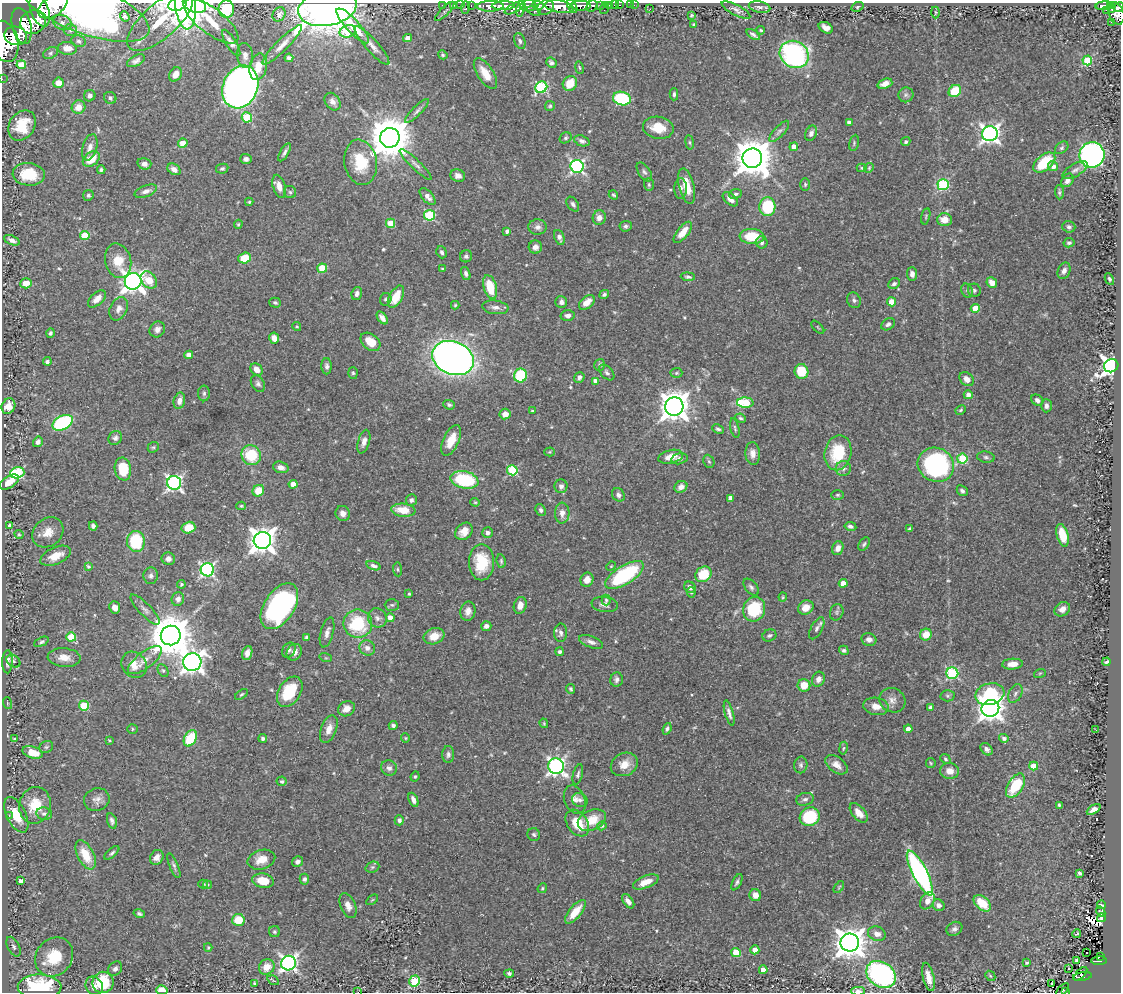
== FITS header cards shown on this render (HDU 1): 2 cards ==
NAXIS1  =                 1119
NAXIS2  =                  990

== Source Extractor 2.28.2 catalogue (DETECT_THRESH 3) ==
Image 1119 x 990 px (HDU 1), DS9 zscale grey, 1 PNG px = 1 image px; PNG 1123 x 994 px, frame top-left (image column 1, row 990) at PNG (2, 3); each listed source drawn as its Kron ellipse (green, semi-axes under 4 px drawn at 4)
Background 0.646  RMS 0.019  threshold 0.0568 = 3 sigma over >= 5 px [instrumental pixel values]
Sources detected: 539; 2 with non-positive FLUX_AUTO (blend fragments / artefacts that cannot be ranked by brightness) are neither listed nor drawn; of the other 537, the 500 brightest by FLUX_AUTO listed and drawn (37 fainter detections omitted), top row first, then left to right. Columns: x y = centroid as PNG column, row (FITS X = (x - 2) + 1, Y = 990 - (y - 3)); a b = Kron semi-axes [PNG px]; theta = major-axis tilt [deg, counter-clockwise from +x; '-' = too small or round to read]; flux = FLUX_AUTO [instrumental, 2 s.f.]
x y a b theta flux
177 4 9 6 17 110
186 5 24 10 -85 200
194 5 12 7 -20 72
442 5 2 2 - 13
454 5 2 2 - 12
460 5 2 2 - 16
471 5 3 2 - 30
538 5 6 3 -7 340
610 5 3 3 - 52
614 5 2 2 - 8.6
620 5 3 2 - 22
631 5 3 2 - 7.8
634 5 2 2 - 9
53 6 16 10 34 4700
490 6 13 5 2 1800
503 6 12 4 2 1300
528 6 8 5 5 730
572 6 8 4 -62 690
580 6 10 5 0 1100
592 6 6 5 - 290
600 6 3 3 - 130
1104 6 8 4 7 270
1110 6 4 3 - 160
546 7 9 7 27 1100
559 7 14 6 -9 2600
760 7 11 5 -10 4.2
857 7 6 4 22 2.1
1119 7 5 3 - 310
327 8 29 18 12 1500
465 8 6 4 81 130
515 8 11 4 29 520
605 8 6 2 72 18
85 9 68 24 -21 520
226 9 8 8 - 58
521 9 8 3 78 480
650 9 2 2 - 5.9
40 10 17 9 -70 4700
736 10 16 5 -27 4.7
1106 10 2 2 - 8.7
1112 10 4 2 - 88
445 11 13 4 45 3
534 11 7 4 -22 230
935 12 6 3 -90 1.4
1116 13 11 7 -71 930
279 14 7 6 - 5.2
692 15 3 3 - 1.6
125 16 5 4 - 2.7
160 21 41 17 41 49
211 21 33 13 -37 14
33 22 13 11 31 3500
1111 22 2 2 - 11
62 23 9 7 -22 4.9
694 24 4 3 - 2
22 26 18 9 -77 3900
353 26 23 6 -47 35
826 28 8 5 -29 7.2
70 30 7 6 - 3.6
761 30 4 3 - 1.6
348 31 8 6 16 33
753 35 7 3 -35 3.3
16 36 11 9 -11 2200
408 38 4 4 - 5.4
4 41 21 13 -76 4000
79 41 7 5 -21 3.2
520 41 8 5 -68 3.7
231 43 15 5 -59 6.8
282 45 27 6 45 13
372 46 25 6 -49 10
67 48 9 6 -5 13
50 53 8 5 28 3.3
794 54 15 13 -34 230
245 55 12 8 -85 6.8
443 55 5 4 - 1.9
289 58 4 4 - 4.4
1087 60 5 4 - 67
136 61 10 5 27 4.4
551 63 5 4 - 3.4
21 65 5 4 - 27
258 67 13 8 77 18
579 68 6 3 -80 1.6
175 74 7 5 58 8.1
485 74 17 8 -57 19
2 79 2 2 - 5.8
58 83 5 5 - 14
570 83 8 6 52 24
885 84 8 5 19 7.6
240 87 22 17 65 810
541 87 6 5 - 120
955 91 7 5 42 39
674 94 6 4 88 2.8
906 95 7 7 - 4
90 96 6 5 - 5.6
110 98 6 5 - 3.3
622 98 9 6 -15 89
333 102 9 7 -53 7.2
550 106 5 5 - 2.1
79 107 7 6 - 14
417 111 16 4 45 5
247 117 5 5 - 64
849 122 4 4 - 5.4
22 125 16 12 56 34
658 128 15 11 -10 26
779 131 13 5 48 4.1
811 133 8 5 65 4.8
990 134 8 7 - 560
390 138 10 9 - 4800
565 138 6 5 - 2.4
582 141 8 5 -20 4
690 142 7 3 -81 1.6
906 142 5 4 - 2.3
183 143 4 4 - 22
854 143 8 4 78 2.3
90 147 13 7 74 9
794 147 4 4 - 9.9
1062 148 7 5 40 2.6
285 152 10 4 60 3.7
1092 155 13 12 - 430
752 158 10 9 - 3400
91 159 9 6 38 25
246 159 5 5 - 4.3
361 162 23 16 -80 45
1044 163 13 7 40 55
144 164 7 5 -15 6.1
416 164 22 5 -44 6.1
577 166 6 6 - 270
1053 166 5 5 - 6.8
862 168 5 4 - 1.5
869 168 5 4 - 1.6
174 169 7 5 -34 7
222 169 6 5 - 2.4
101 170 4 3 - 2.5
1075 170 14 6 30 5.8
644 172 11 6 -56 4
29 174 16 11 -4 41
458 176 7 6 - 5.7
1067 180 7 5 52 5.4
805 184 6 5 - 2.2
649 185 6 5 - 1.9
943 185 5 5 - 120
279 186 12 6 -73 11
687 186 18 7 -76 24
681 188 10 6 89 5
146 191 12 5 20 5.8
290 192 6 6 - 2.9
1059 192 7 4 -87 2.5
735 194 6 5 - 2.7
88 195 5 5 - 2.8
613 195 5 3 - 1.8
428 197 10 5 -47 7.3
730 199 9 5 -40 7.5
249 202 4 4 - 1.7
573 204 8 5 -55 3.2
767 207 9 8 - 68
429 215 5 5 - 100
926 216 8 4 77 1.9
599 218 7 6 - 6.4
944 220 7 6 - 17
390 223 4 4 - 33
238 224 4 3 - 1.6
626 226 6 5 - 3.2
537 227 9 8 - 5.6
1069 227 6 5 - 3.2
507 231 4 3 - 2.9
683 232 13 5 51 17
85 235 5 4 - 33
752 236 12 7 -3 38
559 237 8 5 -70 5.3
12 240 8 4 -24 5.5
761 242 6 6 - 3.7
1069 243 6 4 11 2.9
535 247 6 6 - 5.6
442 252 6 5 - 3.4
466 256 6 6 - 2.9
245 258 6 5 - 30
118 261 17 13 -76 26
322 268 5 4 - 50
443 269 4 3 - 1.5
1064 271 9 6 69 6.2
466 274 7 4 -70 3.9
912 274 6 5 - 5.7
688 277 7 4 -6 3
1109 279 6 4 -64 2.4
149 280 9 7 -49 21
133 281 8 8 - 940
26 283 6 5 - 14
992 283 6 5 - 9.9
894 284 6 5 - 3.5
490 287 12 6 -75 33
974 290 7 6 - 2.7
967 291 7 5 -65 2.9
357 293 6 5 - 4.6
604 294 5 4 - 3
396 297 12 6 61 25
97 299 11 6 43 11
386 299 6 5 - 2.8
854 300 8 6 -62 3.3
561 302 6 6 - 4.8
892 302 4 4 - 24
275 303 6 5 - 2.8
587 303 9 5 43 14
455 305 4 4 - 1.6
495 307 13 7 -7 6
975 308 4 4 - 24
119 309 12 8 65 7.8
568 316 7 5 -4 5.7
382 318 7 4 -55 6.8
888 324 7 5 33 3.7
297 327 4 4 - 1.8
818 327 8 3 -45 1.5
157 330 8 7 - 6.7
50 333 4 4 - 2.6
274 338 5 5 - 9.9
370 342 11 7 -39 19
189 355 4 4 - 7.9
453 358 21 16 -23 1000
47 361 4 4 - 3.3
600 365 6 5 - 3.1
327 366 8 5 -89 3.9
1111 366 7 6 - 740
257 369 7 5 -47 11
801 371 7 7 - 39
607 372 9 5 -46 3.7
353 373 6 5 - 2.1
676 373 6 5 - 2.3
520 376 7 6 - 69
579 377 5 4 - 4.4
967 379 8 6 -43 9.3
596 381 4 4 - 9.4
258 384 9 6 -58 3.5
204 393 8 6 90 3.3
968 395 4 4 - 7.3
1037 400 6 5 - 4.6
179 401 8 5 77 7.1
745 403 8 5 -2 59
449 405 6 4 -22 2.5
8 406 8 6 62 13
674 406 9 9 - 1700
1046 406 6 5 - 4.6
961 410 5 3 - 1.6
532 411 4 3 - 1.7
505 414 5 5 - 9.2
740 418 5 4 - 2.4
63 423 11 6 28 140
735 428 10 4 -77 2.3
718 429 6 4 -26 2.5
115 438 7 6 - 3.9
451 440 16 8 64 22
38 442 5 5 - 5.8
364 442 12 6 74 7.2
153 447 6 5 - 1.8
550 452 5 4 - 1.5
838 453 18 13 77 58
753 454 11 7 -86 8.1
251 455 10 9 - 48
671 457 13 6 12 16
986 457 9 5 -8 3.1
679 459 8 5 12 5.4
962 459 5 5 - 78
709 461 7 5 -67 2.4
936 465 18 16 -27 220
281 467 8 5 -17 7.6
123 469 11 8 -80 44
843 469 7 7 - 5.3
512 470 5 5 - 98
17 473 7 5 15 120
464 480 14 8 -12 89
9 482 11 5 32 14
174 483 7 7 - 350
293 484 4 4 - 13
561 486 7 6 - 5.2
681 487 7 5 31 8
258 491 6 5 - 23
962 491 6 4 -42 3.4
618 495 7 6 - 4.3
837 495 6 4 0 2.1
730 498 4 4 - 7
411 500 6 5 - 4
475 502 4 4 - 1.5
241 506 4 4 - 1.5
403 510 12 6 -6 24
541 510 6 5 - 3.5
343 513 8 7 - 6.4
562 513 10 7 87 7.1
10 526 4 3 - 11
93 526 4 4 - 4
850 526 6 4 -10 3.5
188 528 7 5 15 21
909 528 4 3 - 1.9
464 531 10 7 45 13
48 532 17 14 42 17
488 533 5 5 - 4.4
19 534 5 4 - 1.5
1062 535 11 5 -74 33
262 540 9 8 - 1300
136 541 10 9 - 69
864 544 7 4 58 2.5
838 548 7 5 70 6.7
56 556 16 8 24 17
168 559 7 6 - 4.9
501 561 7 4 -81 2.2
481 562 18 12 90 48
88 566 4 3 - 2.2
374 566 7 4 -18 4.5
611 566 5 4 - 1.4
397 569 7 4 -85 2.1
207 570 6 6 - 280
703 574 9 7 39 44
624 575 22 9 32 120
151 576 8 7 - 4.5
587 580 7 6 - 12
843 583 4 4 - 17
181 584 4 4 - 2.2
690 587 6 5 - 5.5
751 587 10 5 -51 4
691 592 5 4 - 2.7
409 594 3 3 - 1.7
783 597 4 4 - 1.5
178 599 7 6 - 5.3
606 600 5 4 - 1.9
605 604 13 7 -7 6.3
392 605 7 5 -1 2.6
520 605 8 6 73 12
279 606 25 15 57 270
115 607 6 5 - 8.2
806 608 8 7 - 14
754 609 12 11 - 72
1062 609 8 6 39 7.7
145 610 20 6 -46 6.8
468 611 10 7 80 7.7
837 612 8 6 70 3.4
377 618 10 9 - 5.8
390 618 4 4 - 8.7
358 624 14 14 - 67
486 626 5 5 - 5.5
817 628 12 5 61 4.8
327 632 15 6 74 6.2
561 633 9 6 87 4.9
926 634 6 5 - 20
171 635 10 9 - 4900
769 635 7 6 - 3.2
434 636 10 8 18 18
71 637 5 4 - 51
307 637 4 4 - 2.9
869 639 7 6 - 6.3
41 642 8 4 26 2.6
591 642 12 5 -20 5.6
367 648 8 7 - 6.5
289 650 8 6 58 3.5
844 650 5 4 - 2.3
294 652 8 7 - 7.2
559 652 4 4 - 3.5
247 653 7 5 71 7.2
64 657 16 9 -5 13
326 658 6 4 -17 1.6
145 660 20 8 37 13
13 661 8 5 -38 2.2
7 662 11 5 89 5.9
192 662 9 9 - 850
1107 662 4 3 - 2.4
1012 664 10 5 4 11
134 665 14 12 -53 15
163 670 7 5 -62 2.4
952 673 6 6 - 130
1040 673 6 4 19 1.6
818 679 7 6 - 6.4
617 680 7 6 - 4
804 685 6 6 - 21
571 689 5 4 - 2.4
290 692 16 10 57 52
241 694 7 3 35 1.9
990 694 15 10 15 88
1015 694 10 6 62 4.7
947 696 7 5 -2 2.5
892 700 13 12 - 9.6
7 703 6 4 -72 1.5
84 706 5 5 - 63
876 706 13 8 -9 12
930 707 4 3 - 2.9
990 708 9 8 - 1100
346 709 8 7 - 10
729 713 13 4 -74 4.9
544 723 5 3 - 1.5
393 725 4 4 - 3.3
132 729 5 4 - 1.8
329 729 14 7 69 11
667 729 6 4 70 2.8
908 729 4 4 - 9.9
1096 730 2 2 - 3.4
15 738 4 4 - 1.9
190 738 8 6 61 51
263 738 4 4 - 2.7
405 738 4 4 - 1.4
1004 738 5 4 - 4.1
109 741 4 3 - 1.5
46 747 7 5 26 2.7
843 748 6 3 80 1.6
986 749 7 5 -47 4.6
33 752 10 6 -16 29
448 754 8 6 89 4
945 759 5 4 - 2
931 763 5 4 - 1.5
624 764 14 11 27 16
801 765 8 6 80 3.4
836 765 12 7 -36 9.6
556 766 8 7 - 430
1034 766 4 4 - 27
389 768 8 7 - 5.1
949 771 9 8 - 11
578 774 10 5 75 3.2
415 777 5 3 - 1.6
282 781 5 4 - 2.7
1015 786 13 7 58 65
805 799 9 6 17 4
97 800 13 11 20 8.4
413 800 7 4 -65 6.5
575 800 15 10 -68 9.2
580 800 8 6 -28 4
35 805 18 15 76 39
1059 805 4 3 - 2
1094 809 7 4 29 6.8
859 813 11 6 -49 12
44 814 8 6 -10 3.8
9 815 4 4 - 1.7
16 815 19 9 -63 31
810 817 10 9 - 79
399 820 5 4 - 3.1
592 820 15 10 24 24
112 821 8 4 -74 3.6
577 823 14 10 -56 33
602 826 5 4 - 2.4
534 835 6 6 - 2.9
112 853 9 4 41 2.9
86 855 16 8 -63 30
157 857 8 6 58 7.8
261 860 14 9 16 16
297 862 6 5 - 4.8
174 866 13 4 -67 3.6
372 867 7 5 20 2.6
920 873 25 7 -63 320
1079 873 4 3 - 2.4
304 879 5 5 - 3.5
21 881 4 3 - 8.2
263 881 11 7 -11 28
646 882 13 6 22 17
737 882 9 4 62 3.1
203 884 5 3 - 1.8
207 885 4 4 - 1.5
839 887 7 3 53 1.5
542 888 5 4 - 1.6
755 895 6 5 - 12
372 900 6 3 36 1.4
628 901 8 5 -53 7.4
927 901 9 6 58 8.8
982 903 10 6 -41 29
939 905 6 5 - 4.8
1102 905 4 2 - 1.5
348 906 13 7 -68 9.3
575 912 14 6 50 22
1101 912 6 4 -62 2
139 914 6 4 -16 2.6
1101 918 4 3 - 2
238 920 6 6 - 26
954 929 8 6 31 4.3
274 932 5 5 - 2.2
877 934 9 7 -19 8.2
1076 934 5 2 - 1.9
850 943 9 9 - 1900
14 947 10 6 -63 3.8
208 948 4 4 - 1.4
755 950 4 4 - 18
736 952 5 4 - 36
1086 953 3 2 - 4.3
1100 956 3 2 - 19
54 957 20 18 52 45
1076 960 3 3 - 1.9
1099 961 8 4 4 160
288 963 7 7 - 430
1026 963 3 3 - 2.3
267 967 8 7 - 14
115 969 8 6 49 4.4
1069 969 3 2 - 3.2
763 970 4 4 - 13
509 973 5 4 - 2.6
881 974 16 12 -34 250
1081 974 8 2 46 59
990 976 6 4 -44 1.6
928 977 14 5 -77 12
1082 977 9 4 10 120
273 980 6 2 -32 1.8
415 981 5 5 - 83
103 982 11 10 - 51
254 983 3 3 - 1.5
1051 984 3 2 - 3
94 986 9 8 - 8.2
40 987 22 12 -2 130
162 990 6 4 -17 19
1063 990 8 3 44 37
858 991 7 4 0 6.8
1065 991 3 3 - 32
358 992 2 2 - 20
At the frame edge (FLAGS 8, measured only in part): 15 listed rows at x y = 177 4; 186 5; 194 5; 53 6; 1119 7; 327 8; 85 9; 226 9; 40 10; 4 41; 2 79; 162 990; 858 991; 1065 991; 358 992
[37 fainter detections neither listed nor drawn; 2 non-positive-flux detections neither listed nor drawn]